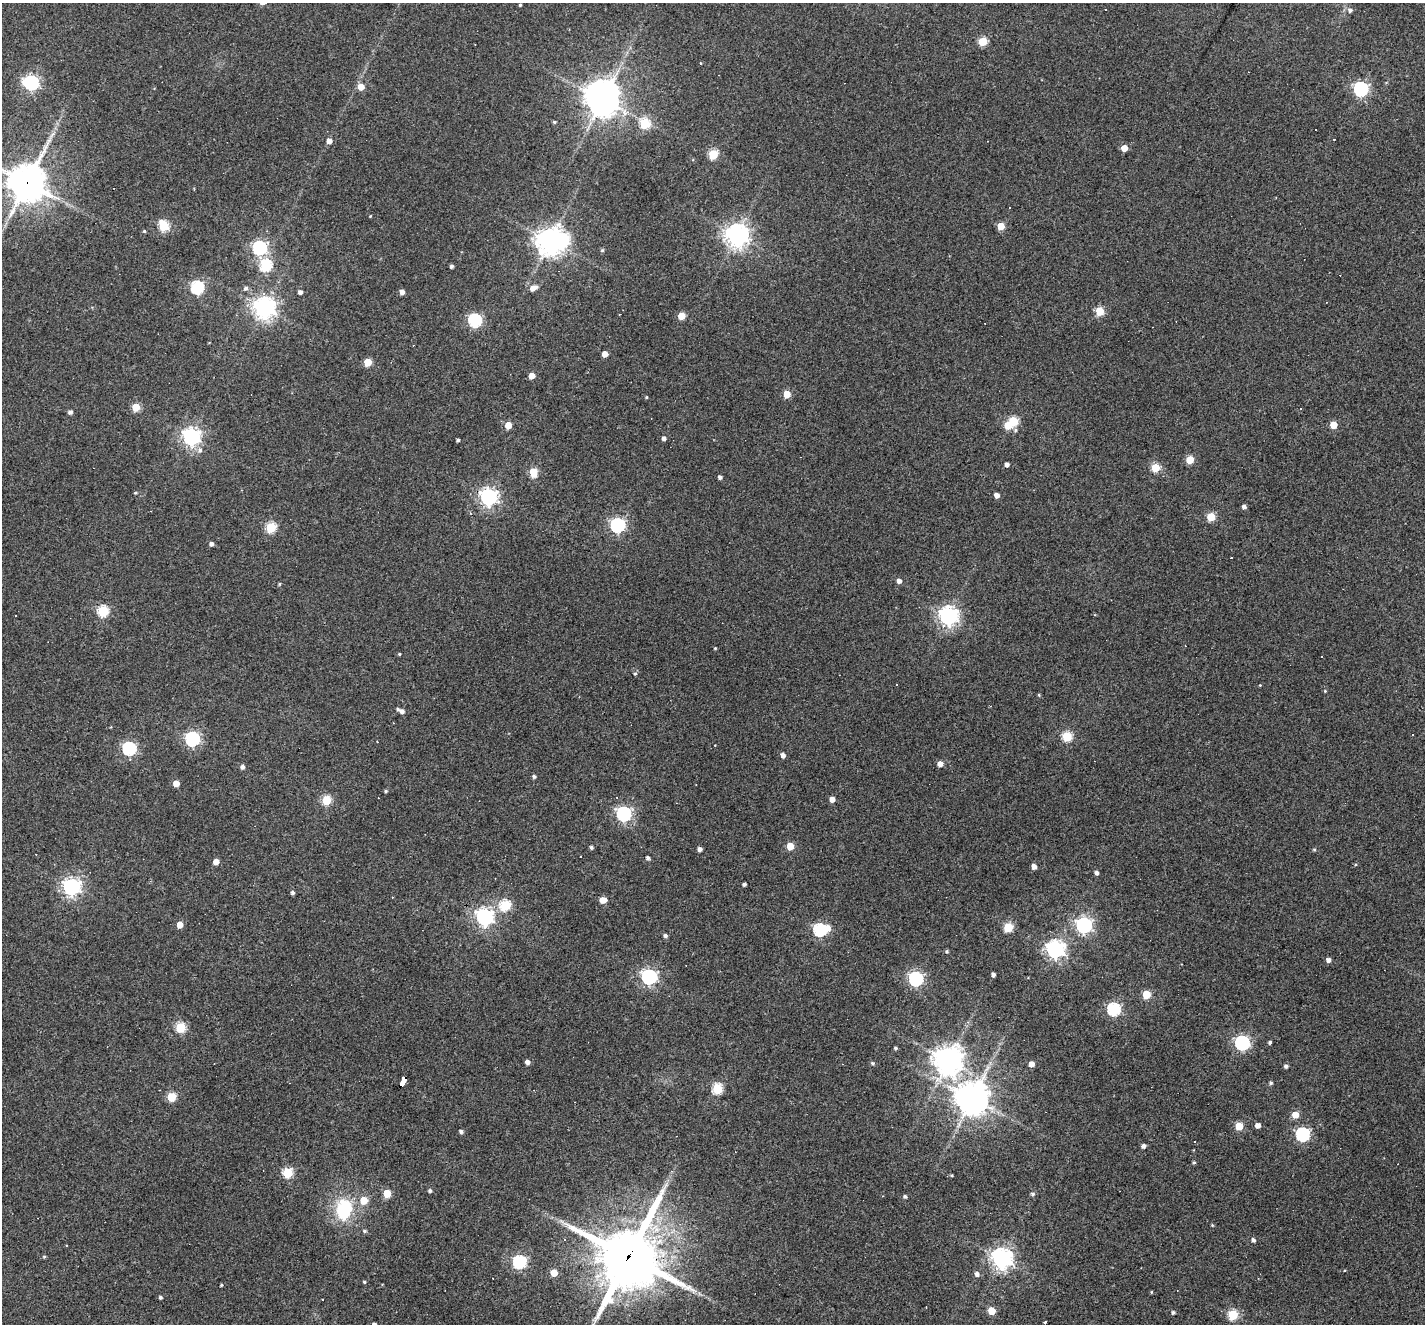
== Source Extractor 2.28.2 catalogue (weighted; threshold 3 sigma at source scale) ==
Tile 7 of 4 x 4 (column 3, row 2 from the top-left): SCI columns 2846-4268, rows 2919-4240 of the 5690 x 5702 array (HDU 1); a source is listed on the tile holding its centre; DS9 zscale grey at full resolution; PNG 1427 x 1326 px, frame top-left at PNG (2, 3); no overlay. Shown black and unused: <1% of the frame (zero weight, under 3 of 4 exposures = <1% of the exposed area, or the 3 px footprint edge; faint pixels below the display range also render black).
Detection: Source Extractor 2.28.2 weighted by HDU 2 'WHT'; one run over the whole footprint, this tile lists its part. Background 0.0564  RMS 0.0047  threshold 0.0211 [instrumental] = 3 sigma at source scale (4.5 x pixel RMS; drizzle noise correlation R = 1.50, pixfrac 1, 0.05/0.05 arcsec/px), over >= 5 px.
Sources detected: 181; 3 inside a brighter object's white glare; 14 cosmic-ray / hot-pixel residue — not listed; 1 inside a brighter listed object's ellipse — not listed separately; the other 163 listed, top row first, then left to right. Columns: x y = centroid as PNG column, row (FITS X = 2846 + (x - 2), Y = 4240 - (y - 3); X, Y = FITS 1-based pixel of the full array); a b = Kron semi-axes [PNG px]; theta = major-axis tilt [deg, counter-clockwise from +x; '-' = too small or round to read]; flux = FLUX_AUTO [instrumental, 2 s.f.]
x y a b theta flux
520 5 3 3 - 0.54
1350 10 6 6 - 1.5
983 41 5 5 - 22
700 63 3 2 - 0.51
31 83 7 6 - 110
361 87 5 5 - 5.7
1361 89 6 6 - 100
603 99 10 9 - 820
554 122 4 3 - 0.65
644 123 5 5 - 32
329 141 5 5 - 3.3
1124 148 5 4 - 6.7
713 154 5 5 - 25
27 183 13 12 - 970
1009 208 3 3 - 0.94
370 216 3 3 - 0.36
163 226 6 5 - 33
1001 226 5 5 - 11
144 231 4 4 - 0.53
737 235 8 8 - 350
550 241 9 8 - 520
259 248 6 6 - 93
602 250 5 4 - 0.67
266 265 6 6 - 46
451 266 4 3 - 1.1
197 287 6 6 - 65
246 288 6 5 - 1.2
533 288 8 5 24 3.9
300 292 4 4 - 1.8
402 292 5 4 - 2.4
263 293 3 3 - 5.4
264 308 7 7 - 360
1099 311 5 5 - 20
681 316 5 5 - 12
475 320 6 6 - 74
605 354 4 4 - 5.4
368 362 5 5 - 13
532 376 5 4 - 5.7
787 394 5 5 - 10
646 397 4 3 - 0.47
136 407 5 5 - 14
70 412 5 4 - 1.5
1013 421 5 5 - 26
508 425 5 4 - 8.9
1333 425 5 5 - 10
1015 430 5 5 - 0.77
191 437 7 6 - 200
664 438 4 4 - 1.7
458 440 3 3 - 0.78
200 450 7 6 - 1.6
1190 460 5 5 - 16
1007 464 4 4 - 2.2
1155 468 5 5 - 22
533 472 5 5 - 18
720 477 4 4 - 1.5
135 493 5 3 - 0.57
997 495 4 4 - 3.2
489 497 7 6 - 180
1244 507 4 4 - 1.6
1211 517 5 5 - 20
618 525 6 6 - 110
271 527 5 5 - 34
212 544 4 4 - 1.4
899 581 4 4 - 2.2
279 584 4 3 - 0.52
103 611 5 5 - 39
948 616 7 7 - 260
715 648 4 3 - 0.47
399 654 3 3 - 0.53
1322 657 2 2 - 0.46
635 673 5 5 - 0.76
1260 685 3 3 - 0.34
1325 691 4 3 - 0.4
1039 695 5 3 - 0.39
402 711 5 5 - 2
1067 736 5 5 - 32
192 739 6 6 - 110
129 748 6 6 - 77
783 755 5 4 - 2.1
940 764 5 4 - 3.5
242 767 4 4 - 1.6
534 776 4 4 - 0.94
176 783 5 4 - 4.9
386 791 4 3 - 0.68
832 799 4 4 - 3.6
326 800 5 5 - 26
624 814 6 6 - 120
790 846 5 5 - 11
591 847 4 4 - 1
700 849 4 4 - 1.9
1314 849 4 3 - 0.57
648 858 5 4 - 1.3
216 862 4 4 - 4.4
1034 866 4 4 - 2.8
1097 873 4 4 - 1.5
744 884 4 3 - 1.1
71 887 6 6 - 190
293 893 4 4 - 1.2
603 900 6 5 - 5.2
505 905 5 5 - 44
484 917 7 6 - 190
180 925 5 4 - 6.2
1084 925 6 6 - 140
1008 927 5 5 - 26
828 928 7 6 - 3.8
820 930 6 6 - 76
665 935 4 4 - 1.3
1055 949 7 7 - 220
947 951 4 4 - 0.69
1329 960 4 4 - 2
993 975 4 4 - 1.6
649 977 6 6 - 130
916 979 6 6 - 110
1146 994 5 5 - 18
1114 1009 6 6 - 73
180 1028 5 5 - 32
1270 1042 4 3 - 0.97
1242 1043 6 6 - 110
895 1048 3 3 - 0.75
948 1060 9 9 - 640
527 1062 4 4 - 2.2
872 1063 5 4 - 0.77
1031 1064 4 4 - 4.3
1286 1066 4 4 - 1.2
402 1082 9 4 57 170
1271 1083 5 5 - 0.85
717 1089 5 5 - 35
171 1097 5 5 - 21
972 1098 11 10 - 770
1295 1115 5 5 - 8.4
1258 1125 4 4 - 3.5
1239 1126 5 5 - 15
461 1131 4 4 - 1.2
1303 1134 6 6 - 88
1143 1146 4 4 - 1.8
1194 1162 4 4 - 0.69
288 1173 5 5 - 32
952 1175 4 3 - 0.46
430 1191 4 4 - 1
387 1193 5 5 - 15
1033 1194 5 5 - 0.95
905 1196 4 4 - 1
364 1200 5 5 - 9.8
344 1209 18 13 80 28
1212 1225 4 3 - 0.49
364 1231 5 4 - 0.71
1253 1240 5 5 - 1.4
628 1256 22 20 67 3100
44 1257 4 4 - 0.55
1002 1259 7 7 - 320
519 1262 6 6 - 82
554 1273 5 5 - 8.3
977 1274 5 5 - 1.9
364 1282 4 3 - 0.58
221 1285 4 3 - 0.48
1151 1292 4 3 - 0.35
160 1297 4 3 - 0.96
322 1299 3 3 - 0.71
991 1311 5 5 - 11
1173 1312 4 4 - 0.94
1233 1315 5 5 - 34
1045 1322 3 3 - 0.91
374 1324 4 3 - 1.2
Overlapping masked pixels (flux is a lower limit): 3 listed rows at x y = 27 183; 402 1082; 628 1256
Isophote crosses this tile's border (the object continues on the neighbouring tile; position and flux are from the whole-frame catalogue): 3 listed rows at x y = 27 183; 628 1256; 374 1324